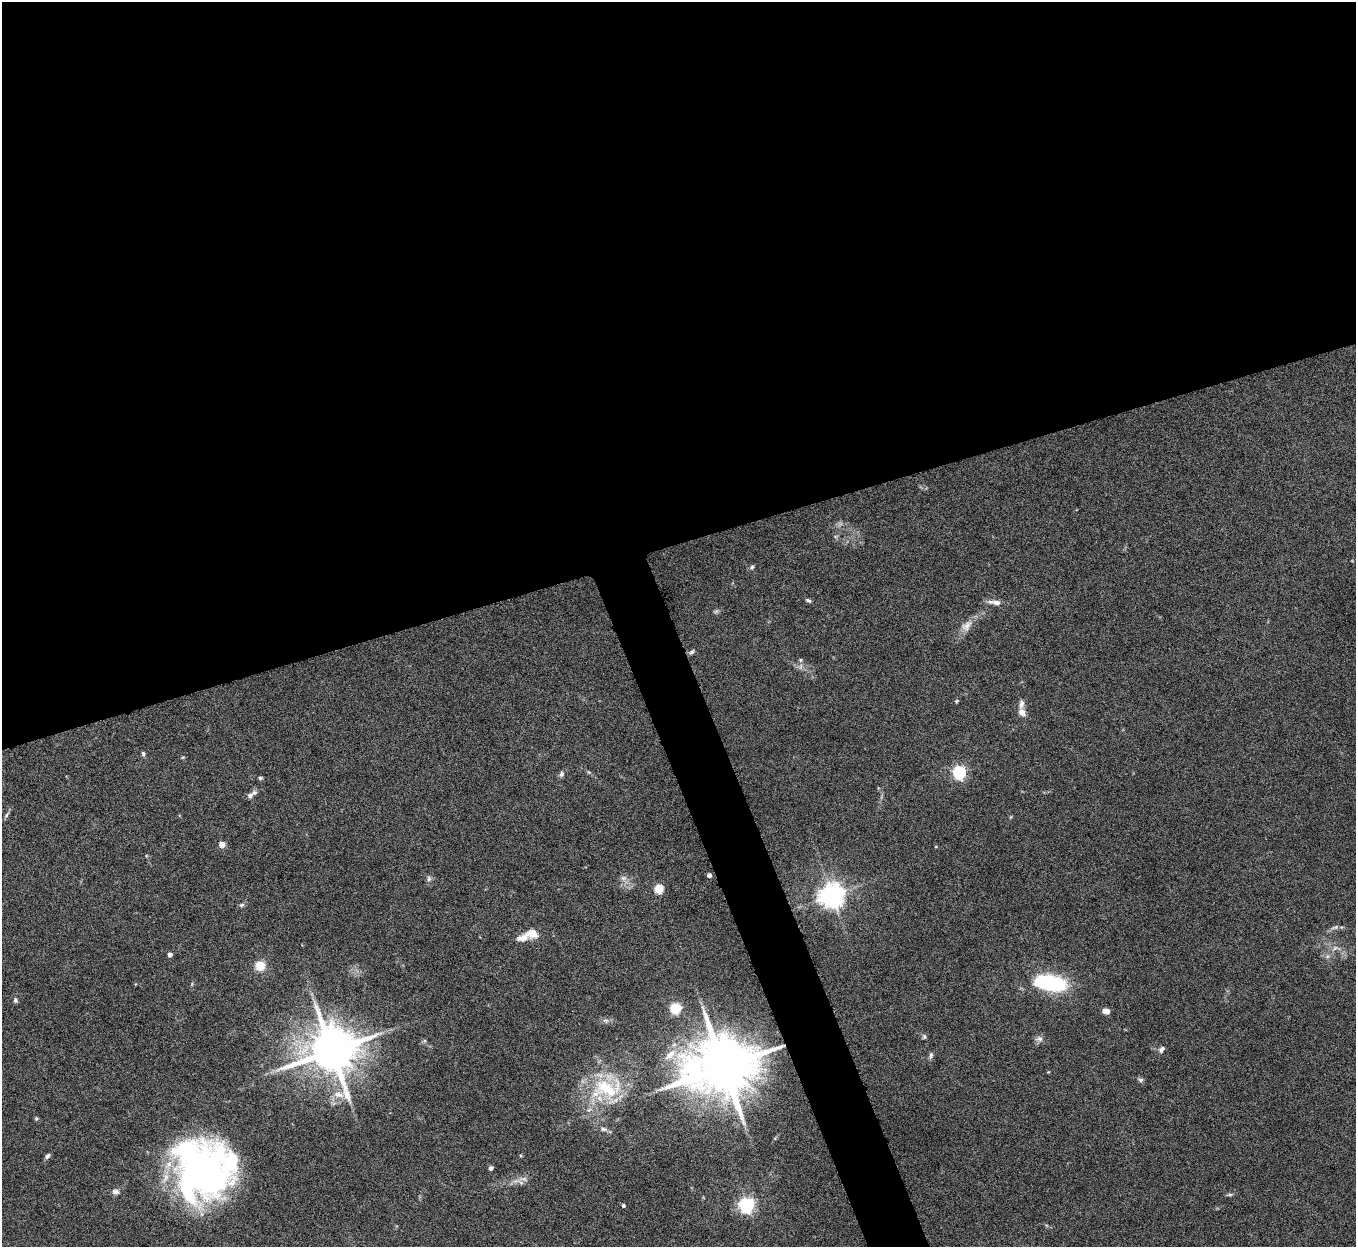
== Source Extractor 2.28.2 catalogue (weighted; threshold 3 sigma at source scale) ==
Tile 2 of 4 x 4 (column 2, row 1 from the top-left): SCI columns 1356-2709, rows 3884-5128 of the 5422 x 5403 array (HDU 1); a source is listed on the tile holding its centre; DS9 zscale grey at full resolution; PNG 1358 x 1249 px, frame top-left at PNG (2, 2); no overlay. Shown black and unused: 46% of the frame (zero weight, under 5 of 10 exposures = <1% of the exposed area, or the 3 px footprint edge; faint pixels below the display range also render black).
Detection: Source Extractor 2.28.2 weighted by HDU 2 'WHT'; one run over the whole footprint, this tile lists its part. Background 0.145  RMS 0.0057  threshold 0.0235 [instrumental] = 3 sigma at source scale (4.09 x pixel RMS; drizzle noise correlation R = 1.36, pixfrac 0.8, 0.05/0.05 arcsec/px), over >= 5 px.
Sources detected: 59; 2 inside a brighter object's white glare — not listed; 3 inside a brighter listed object's ellipse — not listed separately; the other 54 listed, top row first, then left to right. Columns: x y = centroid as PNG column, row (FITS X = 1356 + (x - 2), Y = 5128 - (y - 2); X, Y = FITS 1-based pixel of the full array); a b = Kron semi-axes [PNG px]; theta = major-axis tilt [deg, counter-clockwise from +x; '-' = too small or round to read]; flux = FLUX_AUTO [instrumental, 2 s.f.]
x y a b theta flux
752 567 7 6 - 1.1
808 600 8 4 -29 1.1
997 603 9 6 -11 2.7
716 611 8 4 44 1
967 626 19 11 43 5.4
691 652 9 5 37 1.2
800 660 6 5 - 0.83
957 701 5 4 - 0.64
1021 704 14 6 84 2.3
1022 712 7 6 - 4.4
143 754 6 4 -79 1.1
183 757 5 3 - 0.51
588 772 6 4 -70 0.62
959 772 6 6 - 99
561 774 8 6 75 1.5
260 778 5 4 - 0.8
250 795 10 7 35 2
6 815 8 5 49 1.1
222 844 4 4 - 8.3
709 875 4 4 - 2.5
623 878 9 6 14 2
429 879 7 6 - 1.5
659 889 5 5 - 25
832 895 8 8 - 530
241 905 7 5 17 1.1
1335 927 12 5 13 1.7
532 933 15 11 -8 6.1
1335 948 9 5 25 1.8
170 955 4 4 - 2.8
260 966 7 7 - 12
1051 983 26 12 -9 63
15 1000 6 5 - 1.1
675 1008 5 5 - 42
1106 1011 8 5 -12 3.5
606 1021 8 6 -17 1.4
924 1036 7 5 -88 0.92
1039 1039 9 7 -11 2
1162 1049 9 6 55 1.8
332 1051 13 13 - 2800
670 1055 20 10 44 7.1
931 1055 9 5 77 1.3
723 1067 18 15 10 4900
1141 1080 7 5 -14 1.2
606 1088 45 28 -3 38
36 1119 5 5 - 0.68
603 1129 11 6 -10 2.1
47 1156 7 5 46 1.4
491 1168 4 4 - 2.1
201 1174 58 52 57 220
521 1183 12 6 -36 2.3
115 1192 9 8 - 2.2
1230 1195 8 4 8 0.93
623 1205 4 4 - 0.74
747 1205 6 6 - 160
Overlapping masked pixels (flux is a lower limit): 1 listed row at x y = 723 1067